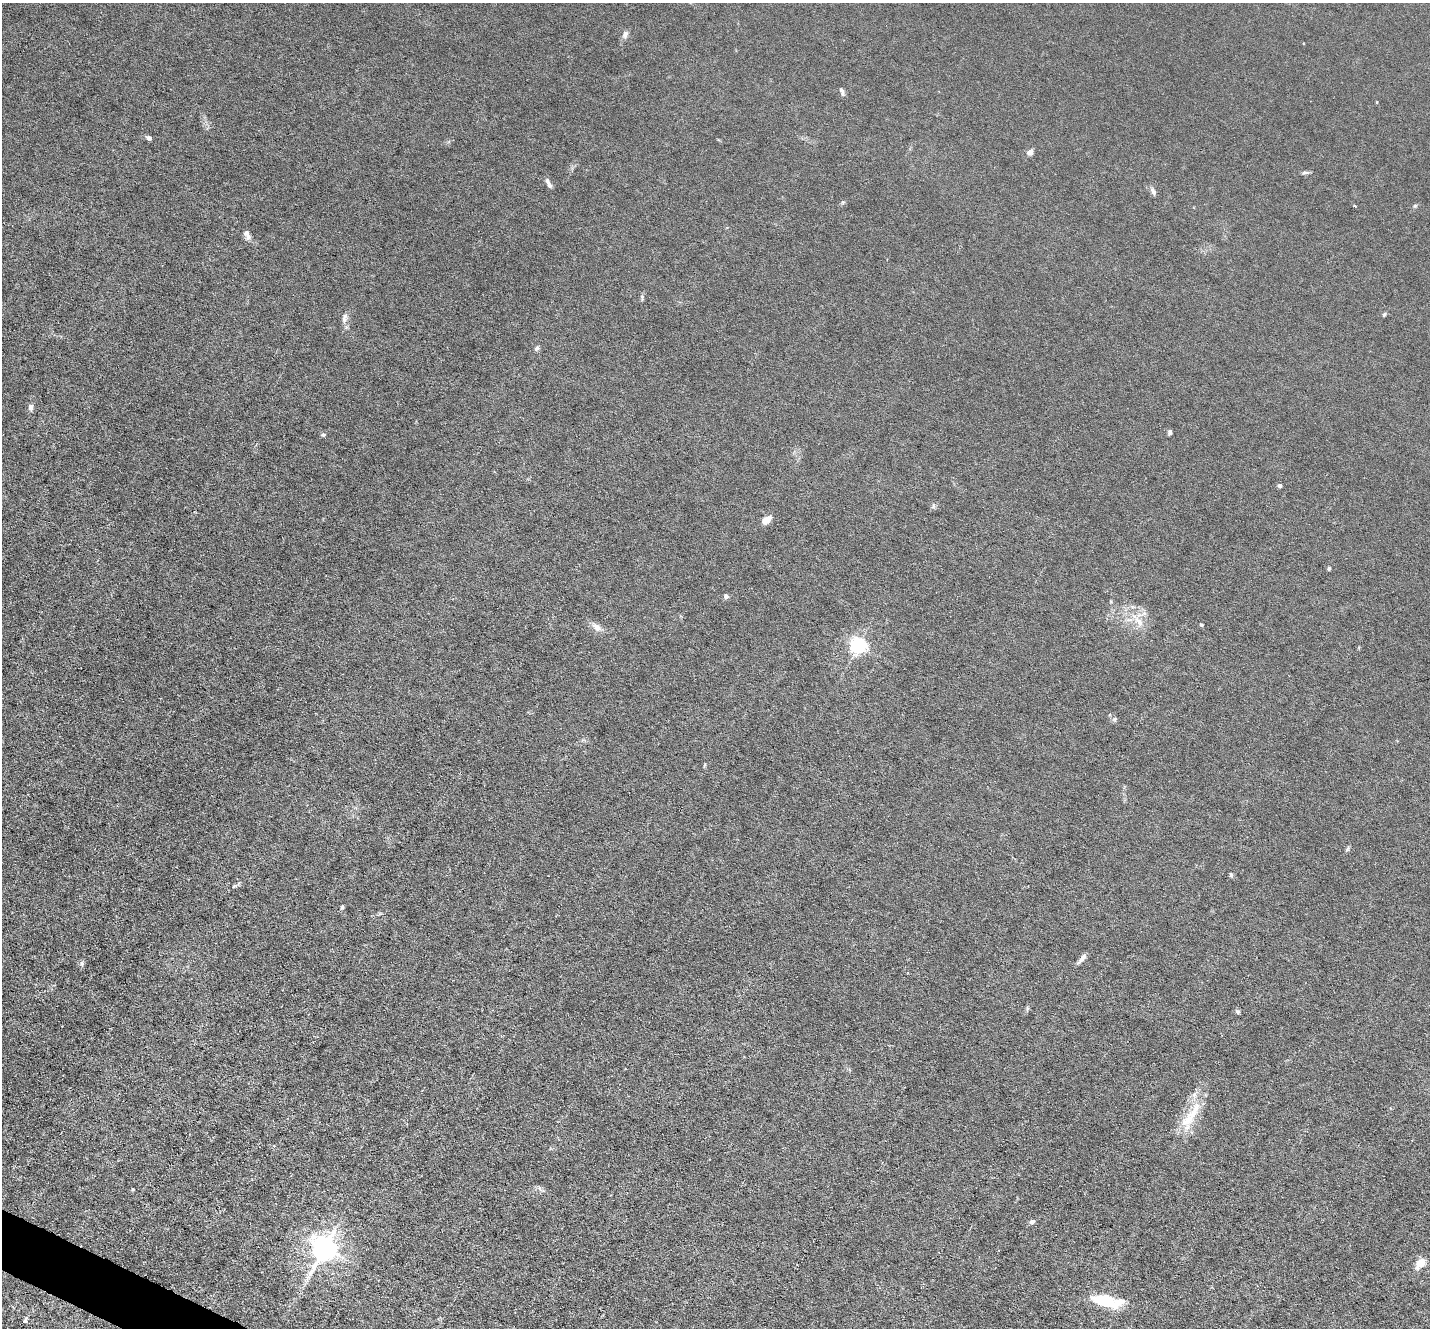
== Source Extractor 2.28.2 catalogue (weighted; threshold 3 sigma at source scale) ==
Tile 7 of 4 x 4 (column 3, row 2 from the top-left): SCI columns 2859-4286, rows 2795-4120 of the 5715 x 5726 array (HDU 1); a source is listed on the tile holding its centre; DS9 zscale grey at full resolution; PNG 1432 x 1330 px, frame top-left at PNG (2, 3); no overlay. Shown black and unused: <1% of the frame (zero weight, under 3 of 6 exposures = <1% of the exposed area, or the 3 px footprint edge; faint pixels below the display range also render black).
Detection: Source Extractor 2.28.2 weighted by HDU 2 'WHT'; one run over the whole footprint, this tile lists its part. Background 0.0146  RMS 0.0037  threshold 0.0151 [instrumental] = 3 sigma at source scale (4.09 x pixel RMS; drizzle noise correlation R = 1.36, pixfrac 0.8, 0.05/0.05 arcsec/px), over >= 5 px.
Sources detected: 46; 4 inside a brighter listed object's ellipse — not listed separately; the other 42 listed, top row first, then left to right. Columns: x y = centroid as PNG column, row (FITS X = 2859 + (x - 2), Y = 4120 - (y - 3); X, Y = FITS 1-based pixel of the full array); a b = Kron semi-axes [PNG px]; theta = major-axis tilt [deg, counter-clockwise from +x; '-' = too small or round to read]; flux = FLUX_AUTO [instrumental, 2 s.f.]
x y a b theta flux
625 34 9 7 71 1.4
841 90 8 5 -52 0.98
1377 102 4 3 - 0.25
148 138 7 5 -29 0.79
1030 152 8 7 - 1.3
1305 172 9 4 8 0.67
547 182 9 6 -75 1
1153 191 11 6 -62 1.1
843 202 6 4 44 0.47
247 234 12 6 -69 1.8
642 298 11 2 -83 0.48
1384 314 6 4 67 0.48
344 318 14 6 79 1.5
537 348 7 5 51 0.78
31 407 9 6 81 1.2
1170 432 6 5 - 0.77
323 434 6 5 - 0.53
1280 486 4 4 - 1.1
933 506 10 3 79 0.45
766 520 10 6 35 3.2
1329 568 5 4 - 0.55
726 596 6 5 - 0.87
1139 622 18 8 -52 3.6
1201 625 4 4 - 0.42
596 627 12 8 -38 2.4
858 645 6 6 - 110
1115 719 7 5 22 0.64
1347 849 7 4 45 0.55
1231 875 7 5 -75 0.55
234 886 9 4 29 0.7
342 907 5 4 - 0.55
1082 958 15 5 48 1.7
82 964 7 6 - 0.87
1027 1008 6 4 -73 0.45
1237 1011 8 4 -44 0.59
1195 1110 57 10 65 9.2
133 1189 5 3 - 0.31
1032 1222 7 5 25 1.1
324 1248 9 7 66 370
1420 1263 11 7 51 4.7
1105 1301 32 13 -14 11
25 1320 8 4 67 0.83
Unlisted compact peaks at least as high as the median listed source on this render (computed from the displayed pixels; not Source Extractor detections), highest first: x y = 1415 206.